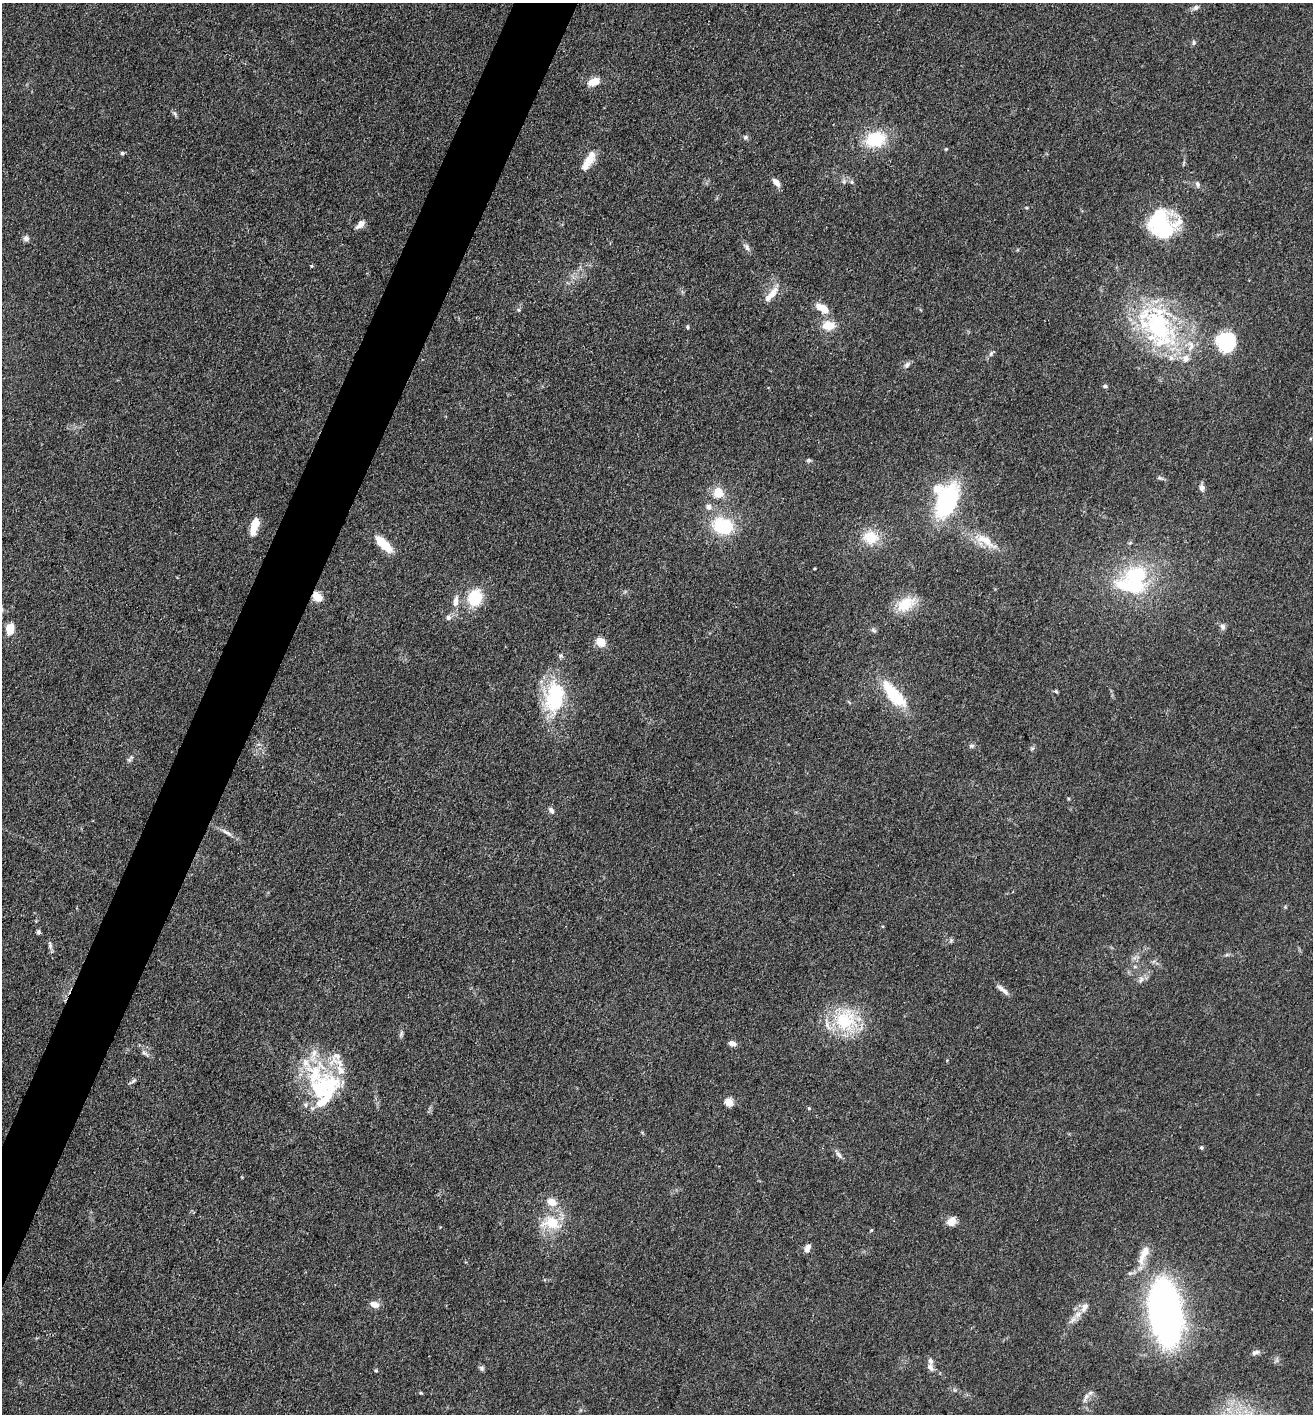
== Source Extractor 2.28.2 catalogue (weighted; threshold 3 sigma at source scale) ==
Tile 7 of 4 x 4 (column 3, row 2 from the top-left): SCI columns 2899-4209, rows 2828-4239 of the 5662 x 5653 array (HDU 1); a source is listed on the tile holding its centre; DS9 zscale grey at full resolution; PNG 1315 x 1416 px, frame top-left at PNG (2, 3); no overlay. Shown black and unused: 4% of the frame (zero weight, under 3 of 4 exposures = <1% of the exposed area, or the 3 px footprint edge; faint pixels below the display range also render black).
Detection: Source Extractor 2.28.2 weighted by HDU 2 'WHT'; one run over the whole footprint, this tile lists its part. Background 0.0661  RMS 0.0058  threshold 0.026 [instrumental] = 3 sigma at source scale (4.5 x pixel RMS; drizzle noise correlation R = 1.50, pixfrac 1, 0.05/0.05 arcsec/px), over >= 5 px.
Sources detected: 103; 4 inside a brighter object's white glare — not listed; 11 inside a brighter listed object's ellipse — not listed separately; the other 88 listed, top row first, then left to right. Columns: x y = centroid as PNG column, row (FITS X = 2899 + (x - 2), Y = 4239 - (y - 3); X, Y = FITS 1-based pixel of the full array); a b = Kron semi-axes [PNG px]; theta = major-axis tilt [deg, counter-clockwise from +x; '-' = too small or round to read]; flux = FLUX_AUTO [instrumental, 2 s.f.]
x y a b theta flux
1196 8 8 7 - 1.8
1194 43 6 6 - 1.3
594 82 13 8 18 7.7
175 113 8 4 -71 1.2
746 137 7 6 - 1.3
875 139 21 16 13 27
946 149 4 3 - 0.53
122 153 5 5 - 1.1
589 160 26 8 59 9.9
776 182 11 6 -49 3.9
844 182 6 4 -72 1
852 182 6 5 - 1
1197 184 8 6 -66 1.7
360 224 13 6 44 3.5
1164 225 33 16 4 35
26 238 8 7 - 1.7
747 247 12 6 -64 2.1
311 266 5 3 - 0.54
773 293 17 8 55 6.3
822 308 18 9 -32 7
518 310 5 4 - 0.85
829 325 14 10 -4 10
1158 326 67 37 -50 96
687 327 5 4 - 0.88
1226 342 23 22 - 29
991 354 9 5 63 1.5
907 365 10 6 49 1.9
1105 386 6 5 - 1.1
809 460 7 5 -19 1
1160 478 7 4 -18 1
1202 488 8 6 -75 2.5
718 493 13 12 - 8.7
947 501 36 19 66 64
708 507 9 8 - 2.8
255 526 20 8 72 9.3
723 526 21 16 -17 32
871 537 19 15 -10 15
986 541 35 11 -33 13
384 544 22 8 -44 16
1136 577 32 29 -44 48
317 597 10 8 -46 7.9
475 598 16 14 75 22
455 601 18 7 78 4.9
906 604 25 15 31 15
448 618 7 7 - 1.9
1222 627 8 7 - 1.9
10 629 8 6 81 14
873 630 9 4 -28 1.1
600 642 8 6 -37 12
1056 691 5 4 - 0.73
894 694 38 14 -50 28
554 697 43 26 84 43
971 746 8 5 14 1.3
1032 748 7 4 2 0.9
131 757 6 6 - 1.3
551 810 9 5 -55 1.9
227 833 16 4 -28 2.8
38 932 5 5 - 1.2
50 945 9 5 -83 1.7
1141 980 9 6 63 2.1
1003 990 19 5 -41 3.3
845 1020 31 24 57 35
401 1033 9 4 70 1.3
732 1043 7 5 -19 3.5
144 1053 12 5 -45 2.1
313 1055 23 8 75 6.9
133 1081 7 4 45 1.2
324 1086 50 29 23 49
729 1102 5 5 - 21
809 1108 5 4 - 0.72
1201 1148 4 4 - 1
838 1154 13 5 -57 2
552 1202 13 10 -27 6.6
951 1221 11 9 42 5.5
552 1223 21 14 -4 18
871 1230 6 4 88 0.59
808 1248 9 5 65 3.8
1144 1254 30 11 65 9.7
374 1305 10 7 -13 4.9
1084 1307 15 9 54 4.9
1166 1312 37 17 -82 430
1073 1319 12 6 39 3.3
1255 1352 11 6 17 1.9
931 1367 12 7 -68 3.1
481 1368 8 5 -61 1.3
376 1370 5 4 - 0.68
421 1393 5 4 - 0.62
1086 1397 14 5 66 2.6
Overlapping masked pixels (flux is a lower limit): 1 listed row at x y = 317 597